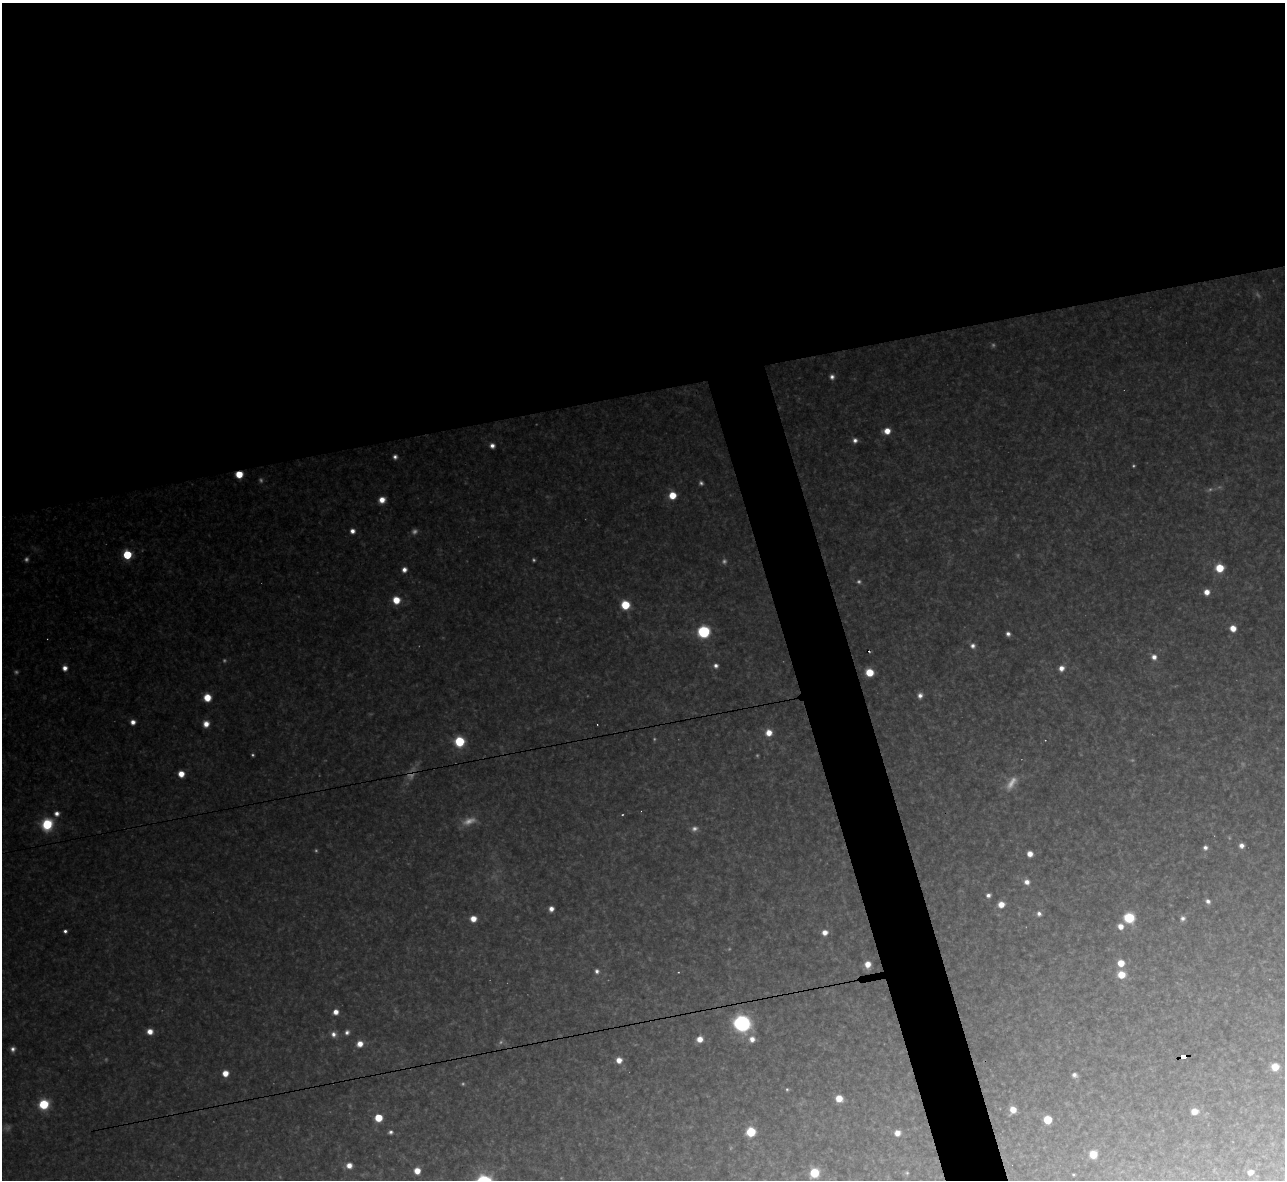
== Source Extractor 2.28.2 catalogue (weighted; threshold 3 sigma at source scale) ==
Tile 2 of 4 x 4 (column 2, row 1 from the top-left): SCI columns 1284-2566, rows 3678-4855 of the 5133 x 5115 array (HDU 1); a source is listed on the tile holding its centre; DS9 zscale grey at full resolution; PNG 1287 x 1182 px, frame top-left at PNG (2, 3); no overlay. Shown black and unused: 36% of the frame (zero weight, under 3 of 4 exposures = <1% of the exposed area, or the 3 px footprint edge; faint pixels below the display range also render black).
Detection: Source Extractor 2.28.2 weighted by HDU 2 'WHT'; one run over the whole footprint, this tile lists its part. Background 0.319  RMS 0.019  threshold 0.0867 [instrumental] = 3 sigma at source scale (4.5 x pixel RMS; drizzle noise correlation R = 1.50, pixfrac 1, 0.05/0.05 arcsec/px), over >= 5 px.
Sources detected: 118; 34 too faint to see at this stretch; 1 cosmic-ray / hot-pixel residue — not listed; the other 83 listed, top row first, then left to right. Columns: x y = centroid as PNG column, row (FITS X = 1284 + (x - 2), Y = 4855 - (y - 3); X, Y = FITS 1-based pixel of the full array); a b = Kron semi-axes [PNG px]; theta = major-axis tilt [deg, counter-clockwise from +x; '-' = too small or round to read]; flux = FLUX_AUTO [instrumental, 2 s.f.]
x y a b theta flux
832 377 6 5 - 8.3
887 431 7 6 - 27
855 440 6 6 - 9.2
492 446 5 5 - 11
395 457 5 5 - 7.5
239 474 6 5 - 48
672 495 6 6 - 44
382 500 6 6 - 24
352 531 6 6 - 13
127 555 5 5 - 130
1219 568 6 6 - 63
404 570 6 6 - 12
1207 592 6 6 - 19
396 600 7 7 - 41
625 605 6 6 - 81
1233 628 6 5 - 26
704 632 8 8 - 160
1008 634 5 4 - 8.1
973 646 7 7 - 9.8
869 652 3 2 - 1.7
1154 657 7 6 - 14
716 666 6 5 - 8.2
65 668 6 6 - 14
1061 668 6 6 - 15
869 672 6 6 - 58
920 695 7 6 - 11
207 697 7 6 - 40
133 722 5 5 - 13
206 724 7 6 - 21
769 733 7 7 - 26
459 741 7 7 - 120
181 774 5 5 - 27
57 813 7 6 - 12
47 824 9 8 - 120
1241 845 5 5 - 12
1205 848 6 5 - 8.4
1030 854 5 5 - 18
1027 882 7 6 - 14
988 895 5 4 - 8.1
1208 901 6 5 - 8.7
1001 904 6 6 - 24
551 909 5 5 - 13
1039 914 6 5 - 8.4
1129 918 7 7 - 110
1183 918 7 6 - 8.3
473 919 6 6 - 25
1120 926 7 6 - 18
65 931 4 4 - 6.5
825 932 6 6 - 16
1121 963 6 6 - 36
868 964 7 6 - 23
597 971 5 5 - 7.1
1121 974 7 6 - 43
336 1012 5 5 - 17
742 1023 9 9 - 500
150 1031 6 5 - 21
347 1032 6 5 - 7.6
333 1034 7 7 - 11
700 1039 6 6 - 22
752 1039 8 7 - 17
360 1044 7 6 - 22
13 1049 6 6 - 9.1
1184 1056 6 4 11 74
619 1060 6 6 - 20
1275 1067 7 6 - 38
225 1073 5 5 - 27
1074 1075 6 5 - 8.4
787 1089 4 3 - 3.1
839 1098 6 6 - 34
44 1104 7 7 - 100
1013 1110 7 7 - 27
1194 1111 7 6 - 23
378 1118 6 6 - 55
1048 1120 6 6 - 72
391 1132 5 5 - 6
751 1132 6 6 - 98
897 1133 6 5 - 18
1093 1154 6 6 - 46
349 1165 6 6 - 18
417 1171 6 5 - 28
1250 1172 6 5 - 15
814 1173 7 7 - 81
1073 1175 3 3 - 2.6
Overlapping masked pixels (flux is a lower limit): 2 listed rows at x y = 239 474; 1184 1056